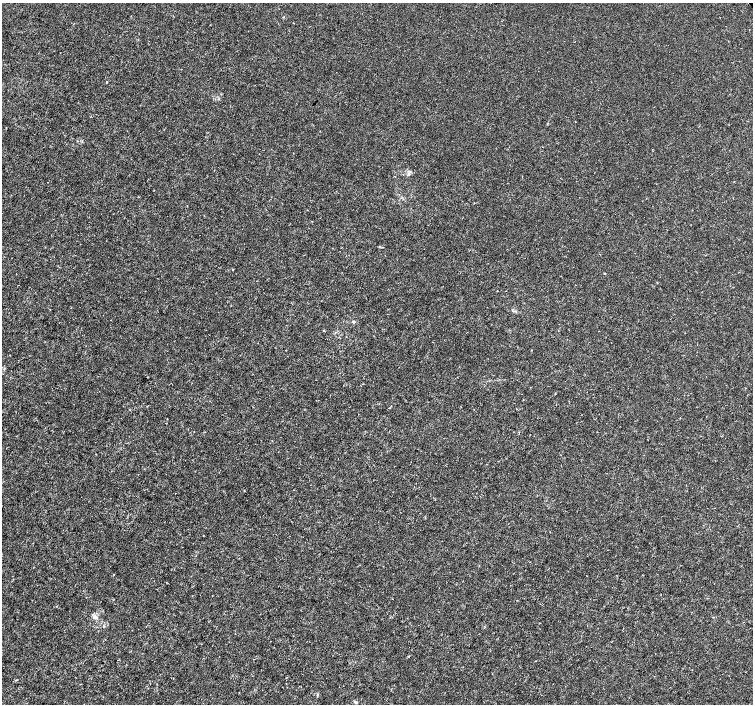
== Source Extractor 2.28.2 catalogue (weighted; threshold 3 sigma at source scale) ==
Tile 7 of 4 x 4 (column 3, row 2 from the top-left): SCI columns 3008-4509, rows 3020-4423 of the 6011 x 5972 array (HDU 1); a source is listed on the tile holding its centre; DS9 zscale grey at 2 x 2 block average (1 PNG px = mean of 2 x 2 image px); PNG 755 x 706 px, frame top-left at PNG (2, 3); no overlay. Shown black and unused: <1% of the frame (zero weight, under 3 of 4 exposures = <1% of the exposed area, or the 3 px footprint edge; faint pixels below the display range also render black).
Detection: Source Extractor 2.28.2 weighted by HDU 2 'WHT'; one run over the whole footprint, this tile lists its part. Background -1.22e-04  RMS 0.0012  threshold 0.00541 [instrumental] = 3 sigma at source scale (4.5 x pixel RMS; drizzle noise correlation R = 1.50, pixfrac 1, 0.0396/0.0396 arcsec/px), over >= 5 px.
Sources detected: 7; all 7 listed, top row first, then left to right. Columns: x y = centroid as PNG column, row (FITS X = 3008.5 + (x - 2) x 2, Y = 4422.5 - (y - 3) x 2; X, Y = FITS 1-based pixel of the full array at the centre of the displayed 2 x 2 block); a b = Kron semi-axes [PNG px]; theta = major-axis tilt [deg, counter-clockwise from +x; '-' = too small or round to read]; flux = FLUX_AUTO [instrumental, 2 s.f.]
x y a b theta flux
107 82 2 2 - 0.16
408 174 4 3 - 0.4
233 269 3 2 - 0.18
354 322 4 3 - 0.31
324 331 2 2 - 0.21
95 617 5 4 - 0.67
356 702 4 3 - 0.34